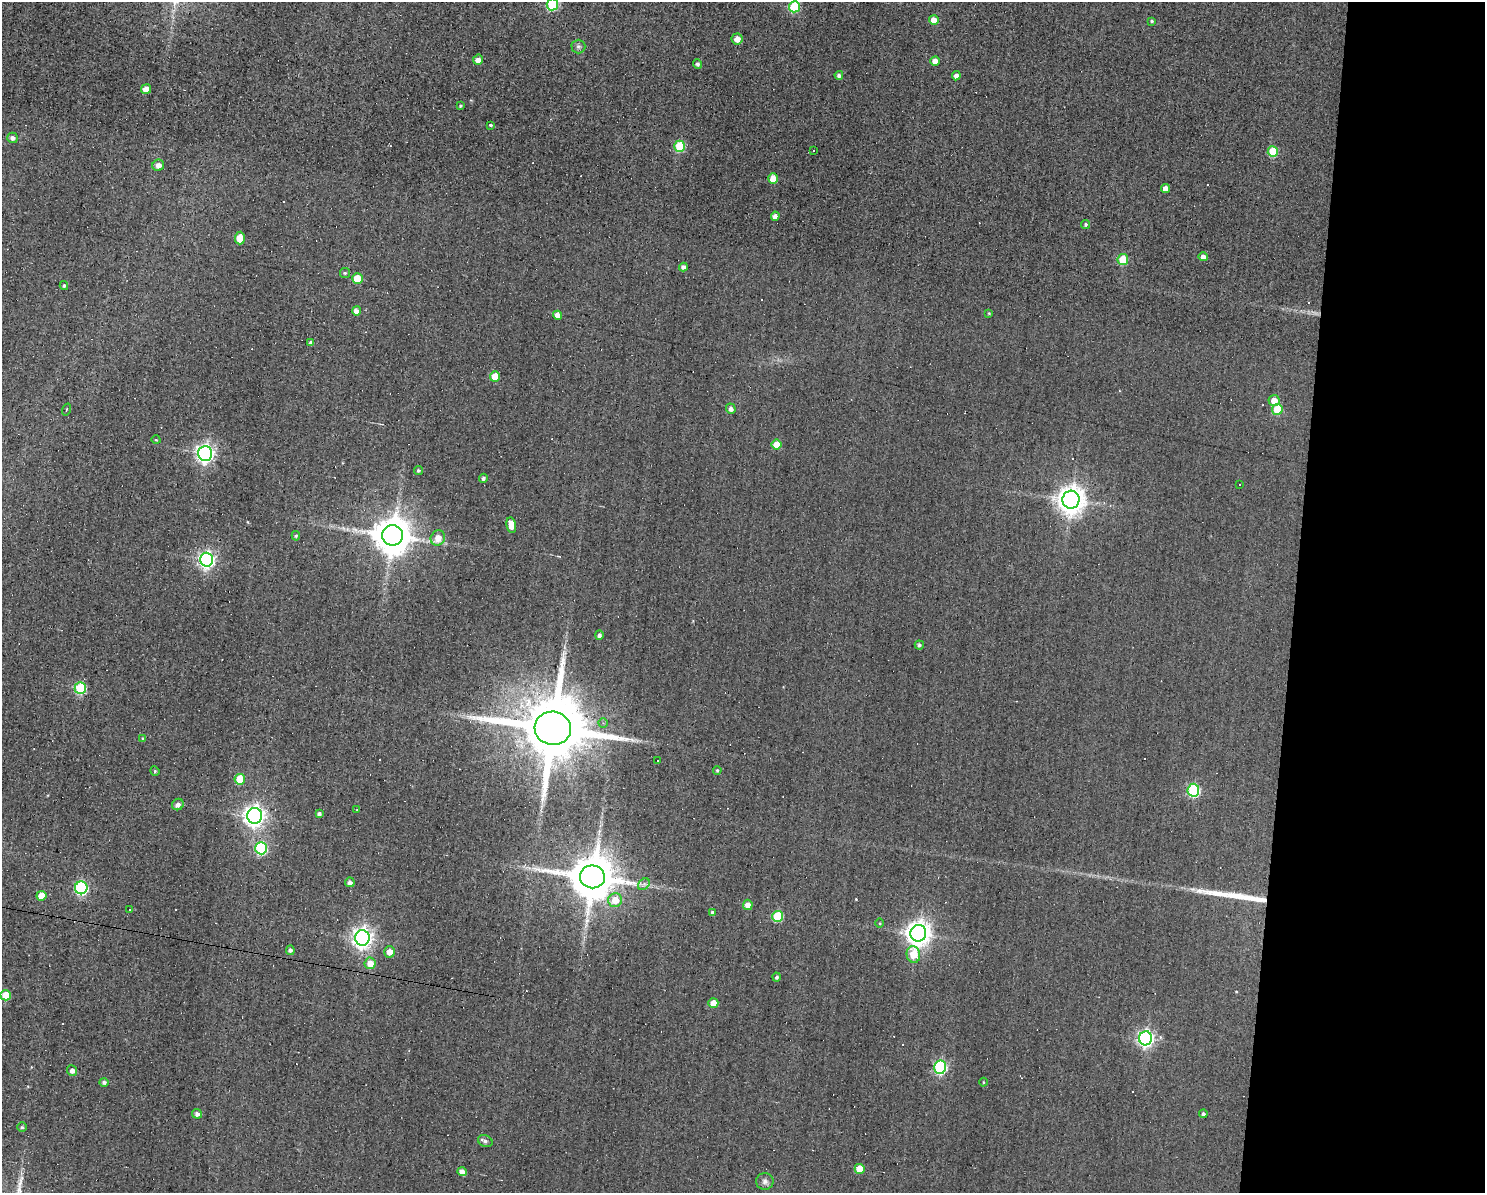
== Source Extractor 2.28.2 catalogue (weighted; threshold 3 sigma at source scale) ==
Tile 9 of 3 x 4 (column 3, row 3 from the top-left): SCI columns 3076-4558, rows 1192-2382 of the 4781 x 4763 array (HDU 1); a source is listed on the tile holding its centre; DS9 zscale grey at full resolution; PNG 1487 x 1195 px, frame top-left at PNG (2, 2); each listed source drawn as its Kron ellipse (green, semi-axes under 4 px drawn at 4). Shown black and unused: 13% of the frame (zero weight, under 3 of 4 exposures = <1% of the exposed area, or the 3 px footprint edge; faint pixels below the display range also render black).
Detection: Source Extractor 2.28.2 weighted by HDU 2 'WHT'; one run over the whole footprint, this tile lists its part. Background 0.0821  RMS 0.032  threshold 0.142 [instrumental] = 3 sigma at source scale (4.5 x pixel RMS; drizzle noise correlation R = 1.50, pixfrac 1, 0.05/0.05 arcsec/px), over >= 5 px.
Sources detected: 128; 28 cosmic-ray / hot-pixel residue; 1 long thin detection or spike segment (spike, bleed or trail) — neither listed nor drawn; the other 99 listed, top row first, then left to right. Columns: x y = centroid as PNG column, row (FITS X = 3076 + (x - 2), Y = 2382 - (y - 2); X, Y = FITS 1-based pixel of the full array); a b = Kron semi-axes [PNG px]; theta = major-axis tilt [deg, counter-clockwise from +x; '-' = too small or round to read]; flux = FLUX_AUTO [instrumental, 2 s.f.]
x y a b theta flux
552 4 6 5 - 250
794 7 5 5 - 160
934 20 5 5 - 32
1152 21 4 3 - 4
737 39 5 5 - 23
578 46 7 7 - 7.7
478 60 5 5 - 20
935 61 5 4 - 22
698 64 5 4 - 7.1
839 75 4 4 - 8.8
956 76 4 4 - 12
146 89 5 4 - 27
460 106 4 4 - 4.1
490 126 3 3 - 150
12 138 5 5 - 9.4
680 146 5 5 - 150
814 150 3 2 - 4
1273 152 5 5 - 120
158 165 6 5 - 17
773 178 5 5 - 40
1165 188 4 4 - 22
775 216 4 4 - 14
1086 224 4 4 - 5.4
240 238 6 5 - 45
1203 257 5 4 - 16
1123 260 5 5 - 100
683 267 4 4 - 11
345 273 5 5 - 4.3
357 278 5 5 - 77
64 285 4 4 - 4.6
356 311 4 4 - 23
989 313 4 4 - 3
557 315 4 4 - 25
311 343 4 4 - 12
495 376 5 5 - 54
1274 400 5 5 - 29
731 409 5 4 - 14
1277 409 5 5 - 110
66 410 6 2 71 2.9
156 440 4 3 - 2.6
776 444 5 5 - 47
205 453 7 7 - 1200
418 470 4 4 - 4.7
483 478 4 4 - 7.8
1239 484 3 2 - 4.5
1071 500 9 8 - 3700
511 525 8 4 -79 38
392 535 10 10 - 8400
296 536 4 4 - 4.5
438 538 8 7 - 35
207 560 7 6 - 970
599 635 5 4 - 8.6
919 645 4 4 - 6.9
80 688 6 5 - 220
603 723 4 4 - 6.3
553 728 18 16 -7 34000
143 739 4 3 - 5.5
658 760 2 2 - 2
717 770 4 3 - 3.6
155 771 5 4 - 4
240 779 5 5 - 78
1193 790 6 6 - 360
178 804 6 5 - 13
357 809 3 2 - 1.9
319 814 4 4 - 9.1
255 816 8 7 - 1800
261 848 6 6 - 300
592 877 12 11 - 14000
350 882 5 4 - 11
644 884 6 5 - 7.5
81 888 6 6 - 430
41 896 5 5 - 51
615 900 7 7 - 46
748 905 5 5 - 26
130 909 3 2 - 3.5
712 912 4 4 - 4
777 916 5 5 - 160
880 923 5 3 - 3
918 933 8 8 - 2800
362 938 8 7 - 1700
290 950 4 4 - 10
390 952 6 5 - 26
913 954 8 7 - 86
370 963 6 5 - 36
777 977 4 4 - 6.3
6 995 5 5 - 82
713 1003 5 5 - 35
1146 1038 7 6 - 870
940 1067 7 6 - 410
72 1070 5 5 - 14
104 1082 5 4 - 8.3
983 1082 4 3 - 2.7
197 1114 5 4 - 11
1203 1114 4 4 - 6.3
22 1127 5 5 - 5.2
485 1141 7 5 -27 8.6
860 1169 5 5 - 54
462 1172 4 4 - 19
765 1181 9 8 - 12
Isophote crosses this tile's border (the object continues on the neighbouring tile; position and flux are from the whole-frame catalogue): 1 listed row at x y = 552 4